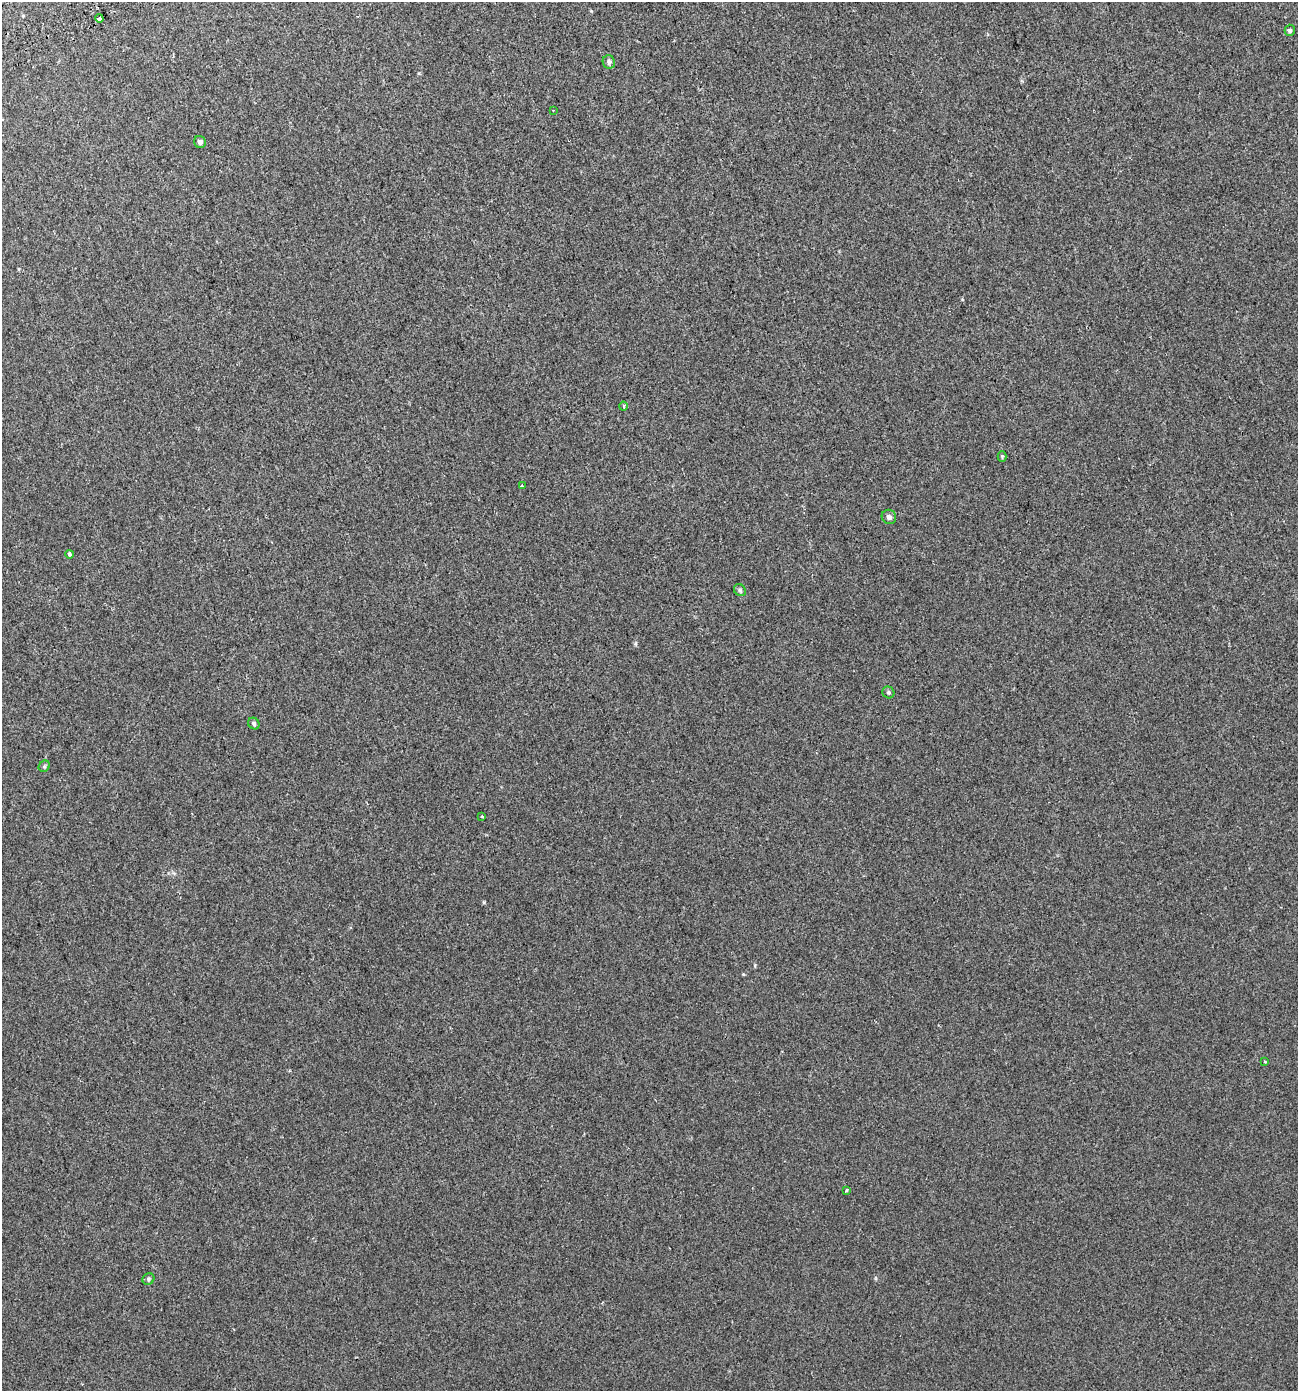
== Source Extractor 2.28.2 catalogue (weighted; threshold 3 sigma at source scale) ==
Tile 11 of 4 x 4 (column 3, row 3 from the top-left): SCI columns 2763-4058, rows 1448-2836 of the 5460 x 5672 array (HDU 1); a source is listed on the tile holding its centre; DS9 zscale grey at full resolution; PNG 1300 x 1393 px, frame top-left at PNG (2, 2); each listed source drawn as its Kron ellipse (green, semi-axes under 4 px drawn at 4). Shown black and unused: <1% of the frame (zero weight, under 2 of 3 exposures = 3% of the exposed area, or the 3 px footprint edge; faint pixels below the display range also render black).
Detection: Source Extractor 2.28.2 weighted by HDU 2 'WHT'; one run over the whole footprint, this tile lists its part. Background 7.48e-05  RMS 0.0041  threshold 0.0185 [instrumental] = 3 sigma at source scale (4.5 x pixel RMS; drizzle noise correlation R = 1.50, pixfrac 1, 0.0396/0.0396 arcsec/px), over >= 5 px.
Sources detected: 18; all 18 listed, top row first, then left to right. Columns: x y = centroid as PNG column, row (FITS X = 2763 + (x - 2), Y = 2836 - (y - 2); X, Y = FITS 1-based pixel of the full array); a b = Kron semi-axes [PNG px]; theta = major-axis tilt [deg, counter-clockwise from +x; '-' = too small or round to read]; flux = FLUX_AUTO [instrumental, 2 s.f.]
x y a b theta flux
99 18 4 3 - 2.9
1290 30 5 5 - 0.68
609 62 7 6 - 0.95
553 110 3 2 - 0.35
200 142 6 5 - 1.2
623 406 4 4 - 0.65
1002 457 5 4 - 0.4
522 486 4 3 - 1.7
889 517 7 7 - 1.2
70 554 4 3 - 1.2
740 590 6 5 - 0.69
888 692 6 5 - 0.73
254 723 6 5 - 0.78
44 766 6 5 - 0.63
482 816 3 2 - 0.39
1265 1062 3 3 - 0.35
846 1191 3 3 - 1.8
148 1279 6 5 - 0.7
Unlisted compact peaks at least as high as the median listed source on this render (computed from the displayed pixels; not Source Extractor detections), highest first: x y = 484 902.